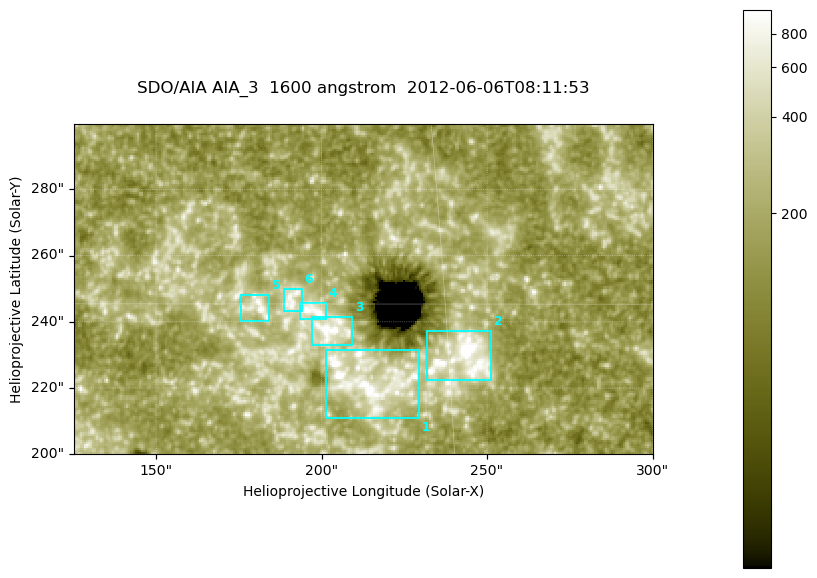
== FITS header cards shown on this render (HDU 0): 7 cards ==
TELESCOP= 'SDO/AIA '
INSTRUME= 'AIA_3   '
WAVELNTH=                 1600
WAVEUNIT= 'angstrom'
DATE-OBS= '2012-06-06T08:11:53.12'
CTYPE1  = 'HPLN-TAN'
CTYPE2  = 'HPLT-TAN'

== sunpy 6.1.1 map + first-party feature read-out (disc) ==
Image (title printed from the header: SDO/AIA AIA_3  1600 angstrom  2012-06-06T08:11:53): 287 x 164 px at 0.609 arcsec/px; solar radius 946 arcsec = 1552 px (partial field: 0.6% of the solar disc is inside the frame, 100% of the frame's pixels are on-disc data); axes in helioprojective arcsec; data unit not stated in the header (colour bar unlabelled)
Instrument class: DISC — disc imager (sunpy class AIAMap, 1600 A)
Bright regions (active regions / flare kernels): reference = the on-disc median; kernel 3 px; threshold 5 sigma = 339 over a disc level ~184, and >= 1.15x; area >= 47 px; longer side >= 3 px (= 1.8 arcsec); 6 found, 6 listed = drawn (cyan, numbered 1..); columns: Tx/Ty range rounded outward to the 2 arcsec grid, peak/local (2 s.f.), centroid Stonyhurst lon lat
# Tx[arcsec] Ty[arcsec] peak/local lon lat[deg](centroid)
1 200..230 210..232 9 +13 +14
2 232..252 222..238 16 +15 +14
3 196..210 232..242 8.4 +13 +15
4 192..202 240..246 7.6 +12 +15
5 176..184 240..248 5.2 +11 +15
6 188..194 242..250 4.5 +12 +15